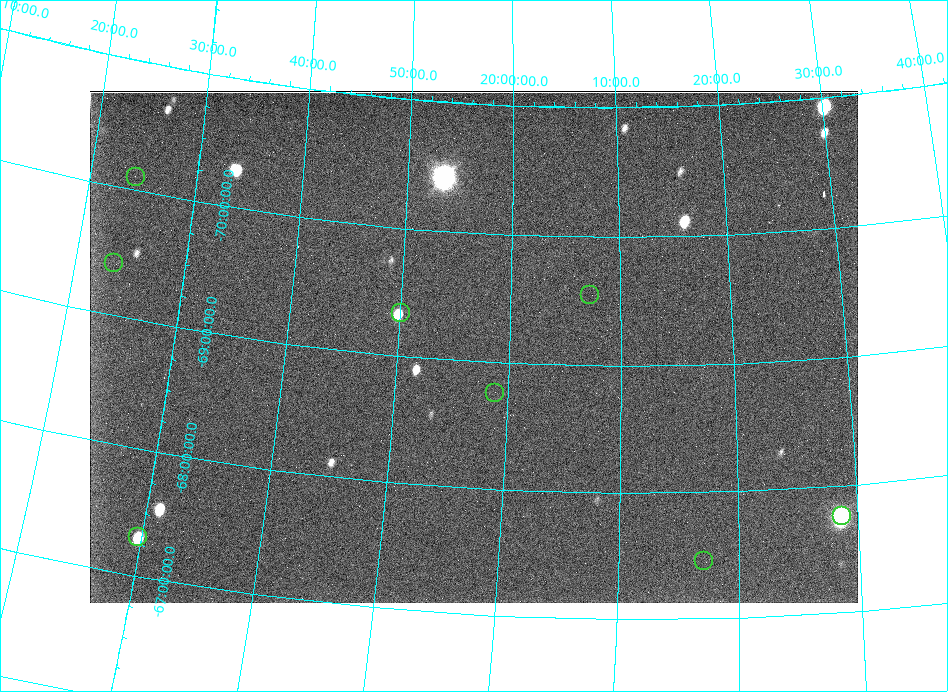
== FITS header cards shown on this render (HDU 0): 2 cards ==
NAXIS1  =                  768
NAXIS2  =                  512

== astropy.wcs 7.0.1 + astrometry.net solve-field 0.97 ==
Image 768 x 512 px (HDU 0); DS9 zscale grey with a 90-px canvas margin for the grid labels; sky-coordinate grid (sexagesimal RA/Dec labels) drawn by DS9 from the SOLVED WCS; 8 Tycho-2 reference stars matched to detected sources circled (green)
Header WCS: none
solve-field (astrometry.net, Tycho-2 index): SOLVED blind (the file carries no WCS)
Solved WCS: RA---TAN-SIP/DEC--TAN-SIP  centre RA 19:56:47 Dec -69:07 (299.20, -69.12 deg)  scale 28.8 x 28.2 arcsec/px (non-square pixels)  FOV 369.0' x 240.6'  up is -177 deg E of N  parity normal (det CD < 0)
(file carries no celestial WCS; the grid is the blind solution)
Tycho-2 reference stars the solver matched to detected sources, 8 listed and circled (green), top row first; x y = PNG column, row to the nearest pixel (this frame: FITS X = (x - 90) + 1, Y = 512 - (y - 93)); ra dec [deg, ICRS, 3 dp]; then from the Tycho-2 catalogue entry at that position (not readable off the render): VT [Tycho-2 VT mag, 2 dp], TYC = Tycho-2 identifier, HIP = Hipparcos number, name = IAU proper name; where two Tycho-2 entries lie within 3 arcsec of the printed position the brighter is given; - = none
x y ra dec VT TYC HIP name
136 179 291.076 -70.108 7.86 9309-1019-1 95390 -
114 265 290.880 -69.407 7.92 9309-864-1 95315 -
590 297 301.808 -69.556 7.46 9311-722-1 99104 -
401 315 297.511 -69.339 7.39 9306-1010-1 97580 -
495 395 299.721 -68.763 6.39 9306-2005-1 98346 -
842 518 307.173 -67.758 7.27 9308-334-1 101006 -
138 539 292.439 -67.308 7.81 9096-131-1 95857 -
704 563 304.290 -67.455 6.74 9098-1425-1 99994 -